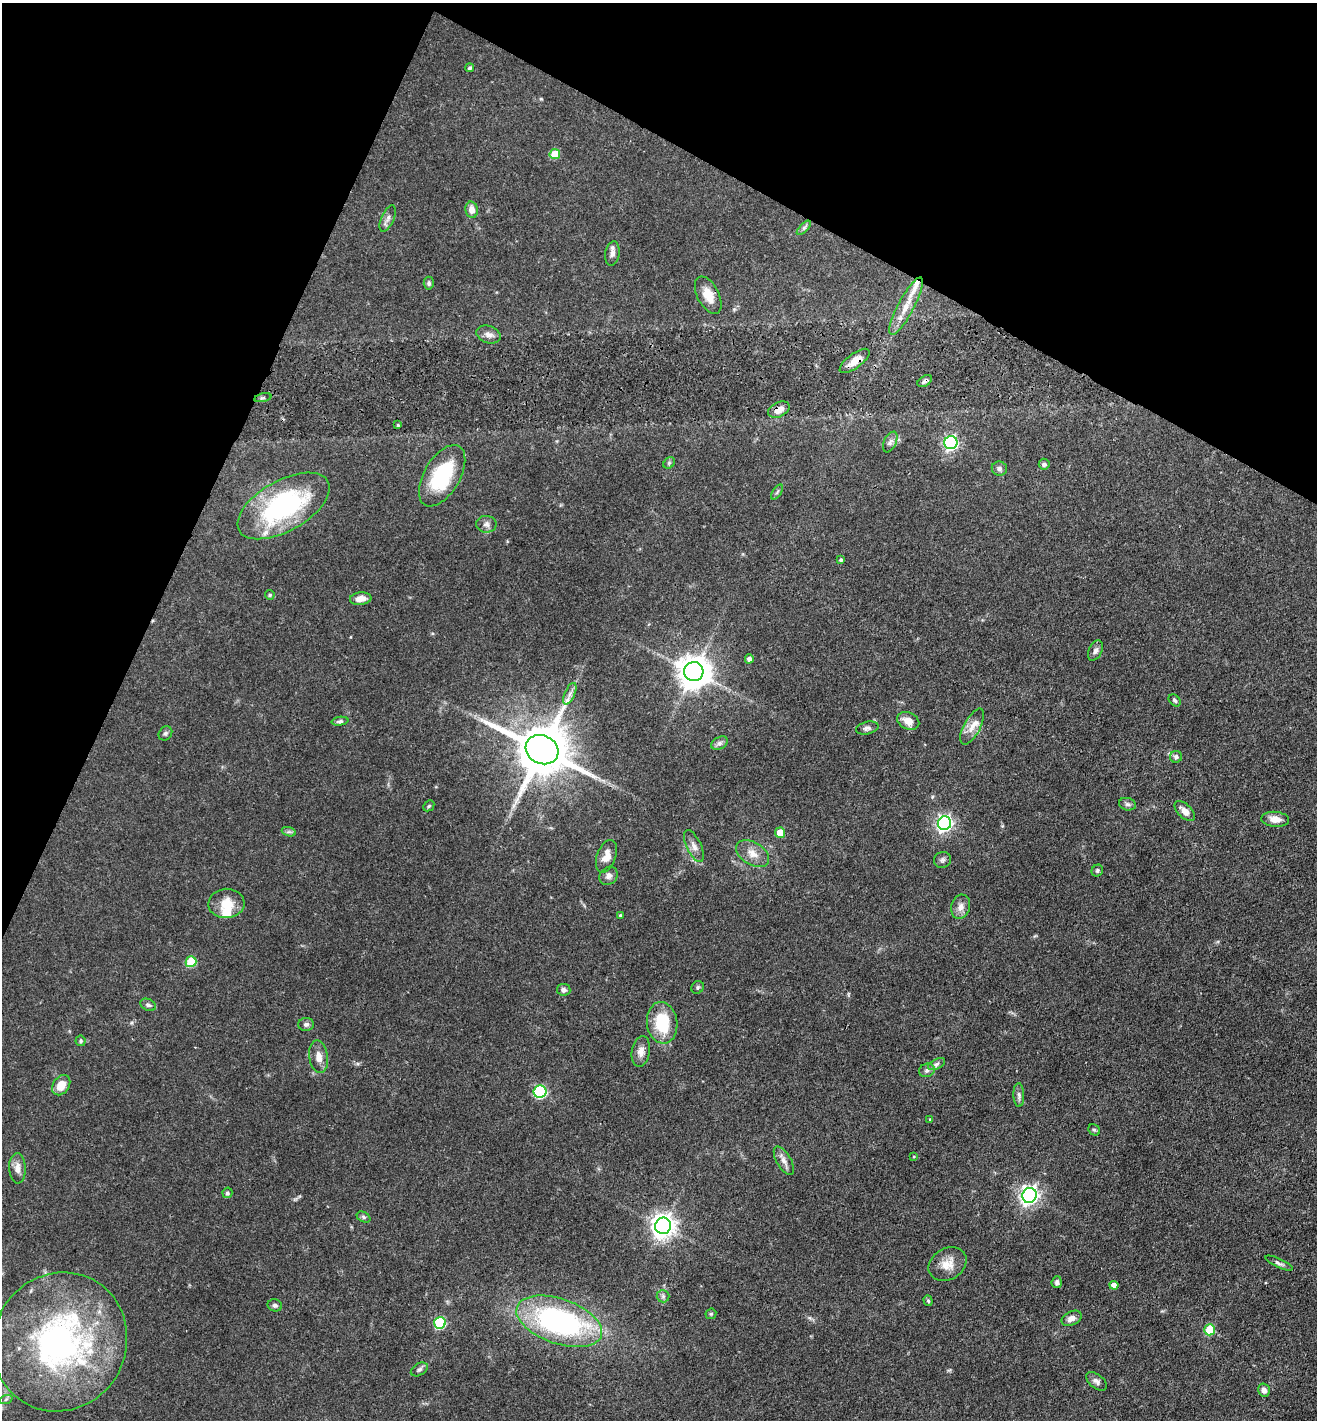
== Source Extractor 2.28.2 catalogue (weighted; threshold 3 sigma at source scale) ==
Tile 2 of 4 x 4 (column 2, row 1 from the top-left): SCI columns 1459-2773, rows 4254-5671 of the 5683 x 5673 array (HDU 1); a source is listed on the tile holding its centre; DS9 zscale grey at full resolution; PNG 1319 x 1422 px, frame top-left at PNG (2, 3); each listed source drawn as its Kron ellipse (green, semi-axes under 4 px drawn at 4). Shown black and unused: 23% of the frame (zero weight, under 3 of 4 exposures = <1% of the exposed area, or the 3 px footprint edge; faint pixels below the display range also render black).
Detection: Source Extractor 2.28.2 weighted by HDU 2 'WHT'; one run over the whole footprint, this tile lists its part. Background 0.109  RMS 0.0045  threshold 0.02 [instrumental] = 3 sigma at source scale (4.5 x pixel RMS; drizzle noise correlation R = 1.50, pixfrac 1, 0.05/0.05 arcsec/px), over >= 5 px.
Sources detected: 100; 1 inside a brighter object's white glare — neither listed nor drawn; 3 inside a brighter listed object's ellipse — not listed separately; the other 96 listed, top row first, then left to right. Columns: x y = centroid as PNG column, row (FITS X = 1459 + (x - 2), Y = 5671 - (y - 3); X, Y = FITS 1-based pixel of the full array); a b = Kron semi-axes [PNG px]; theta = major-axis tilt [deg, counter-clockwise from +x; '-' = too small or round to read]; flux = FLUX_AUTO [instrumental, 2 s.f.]
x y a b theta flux
470 68 4 4 - 0.88
555 154 5 5 - 11
472 210 8 6 -78 3.2
388 218 14 6 65 2
804 228 9 3 45 0.97
612 253 12 7 81 2.1
429 283 6 5 - 1
708 295 20 11 -63 6.7
906 306 32 8 62 8
488 334 12 8 -20 2.7
855 361 18 7 37 5.2
925 381 8 5 32 1.3
263 398 9 3 13 0.72
779 410 11 7 27 4.3
398 425 4 4 - 0.5
890 442 11 6 64 1.7
951 443 6 6 - 95
669 463 6 5 - 0.74
1044 464 5 5 - 1.5
999 469 7 7 - 1.4
442 476 34 18 59 31
777 492 8 3 58 0.74
283 506 51 25 29 67
486 524 10 8 -1 1.8
841 560 4 4 - 0.87
270 595 5 4 - 0.79
361 599 11 6 7 3.9
1095 651 11 6 63 1.9
749 659 4 4 - 1.8
694 672 9 9 - 850
570 694 12 5 66 1.9
1175 700 7 5 -45 0.96
340 721 8 4 8 1.1
908 721 11 8 -25 4.4
972 727 20 8 62 4.6
867 728 11 6 13 1.6
165 733 7 6 - 0.98
720 743 9 6 27 1.4
542 750 17 14 -26 2800
1176 757 6 6 - 1.3
1127 804 8 6 -16 1.3
429 806 6 4 45 0.62
1185 811 13 6 -44 3.5
1275 819 14 7 -4 3.9
944 823 7 6 - 130
289 832 7 4 -18 0.95
780 833 5 5 - 7.2
694 846 17 7 -64 2.8
753 854 18 11 -32 5.2
606 856 17 9 70 5
942 860 8 8 - 1.4
1097 871 6 5 - 0.95
609 876 10 8 45 2.2
226 903 18 15 3 8.6
961 907 12 9 74 3.1
620 915 3 3 - 0.69
191 962 5 5 - 23
698 987 7 6 - 0.85
564 990 7 6 - 1.7
148 1005 8 5 -27 1.1
662 1023 21 15 -82 19
306 1024 8 6 1 1.3
81 1041 5 5 - 0.84
641 1051 15 9 80 3.2
319 1057 16 9 -81 4.3
937 1064 9 5 27 1.2
927 1070 8 6 25 1.3
61 1085 11 8 56 6.5
540 1092 6 6 - 50
1019 1095 12 5 -88 1.5
930 1120 4 3 - 0.55
1094 1130 6 5 - 0.73
914 1156 4 3 - 0.4
784 1161 16 7 -60 2.9
17 1168 15 8 -87 3.3
227 1193 5 5 - 0.93
1029 1195 7 7 - 190
363 1217 7 5 -28 0.87
663 1226 8 8 - 380
1279 1263 15 4 -25 1.4
948 1264 20 15 29 6.5
1057 1282 6 5 - 1.1
1114 1285 4 4 - 3.3
663 1296 6 6 - 1
928 1301 5 4 - 0.73
275 1305 7 6 - 1.1
711 1314 6 5 - 0.72
1071 1318 10 7 26 2.5
559 1321 45 22 -19 98
440 1323 6 5 - 41
1210 1330 5 5 - 15
60 1342 70 66 62 140
419 1369 9 6 31 1.3
1096 1381 12 7 -38 1.8
1264 1390 6 5 - 2.2
6 1399 7 4 20 0.77
Overlapping masked pixels (flux is a lower limit): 3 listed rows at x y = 855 361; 925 381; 779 410